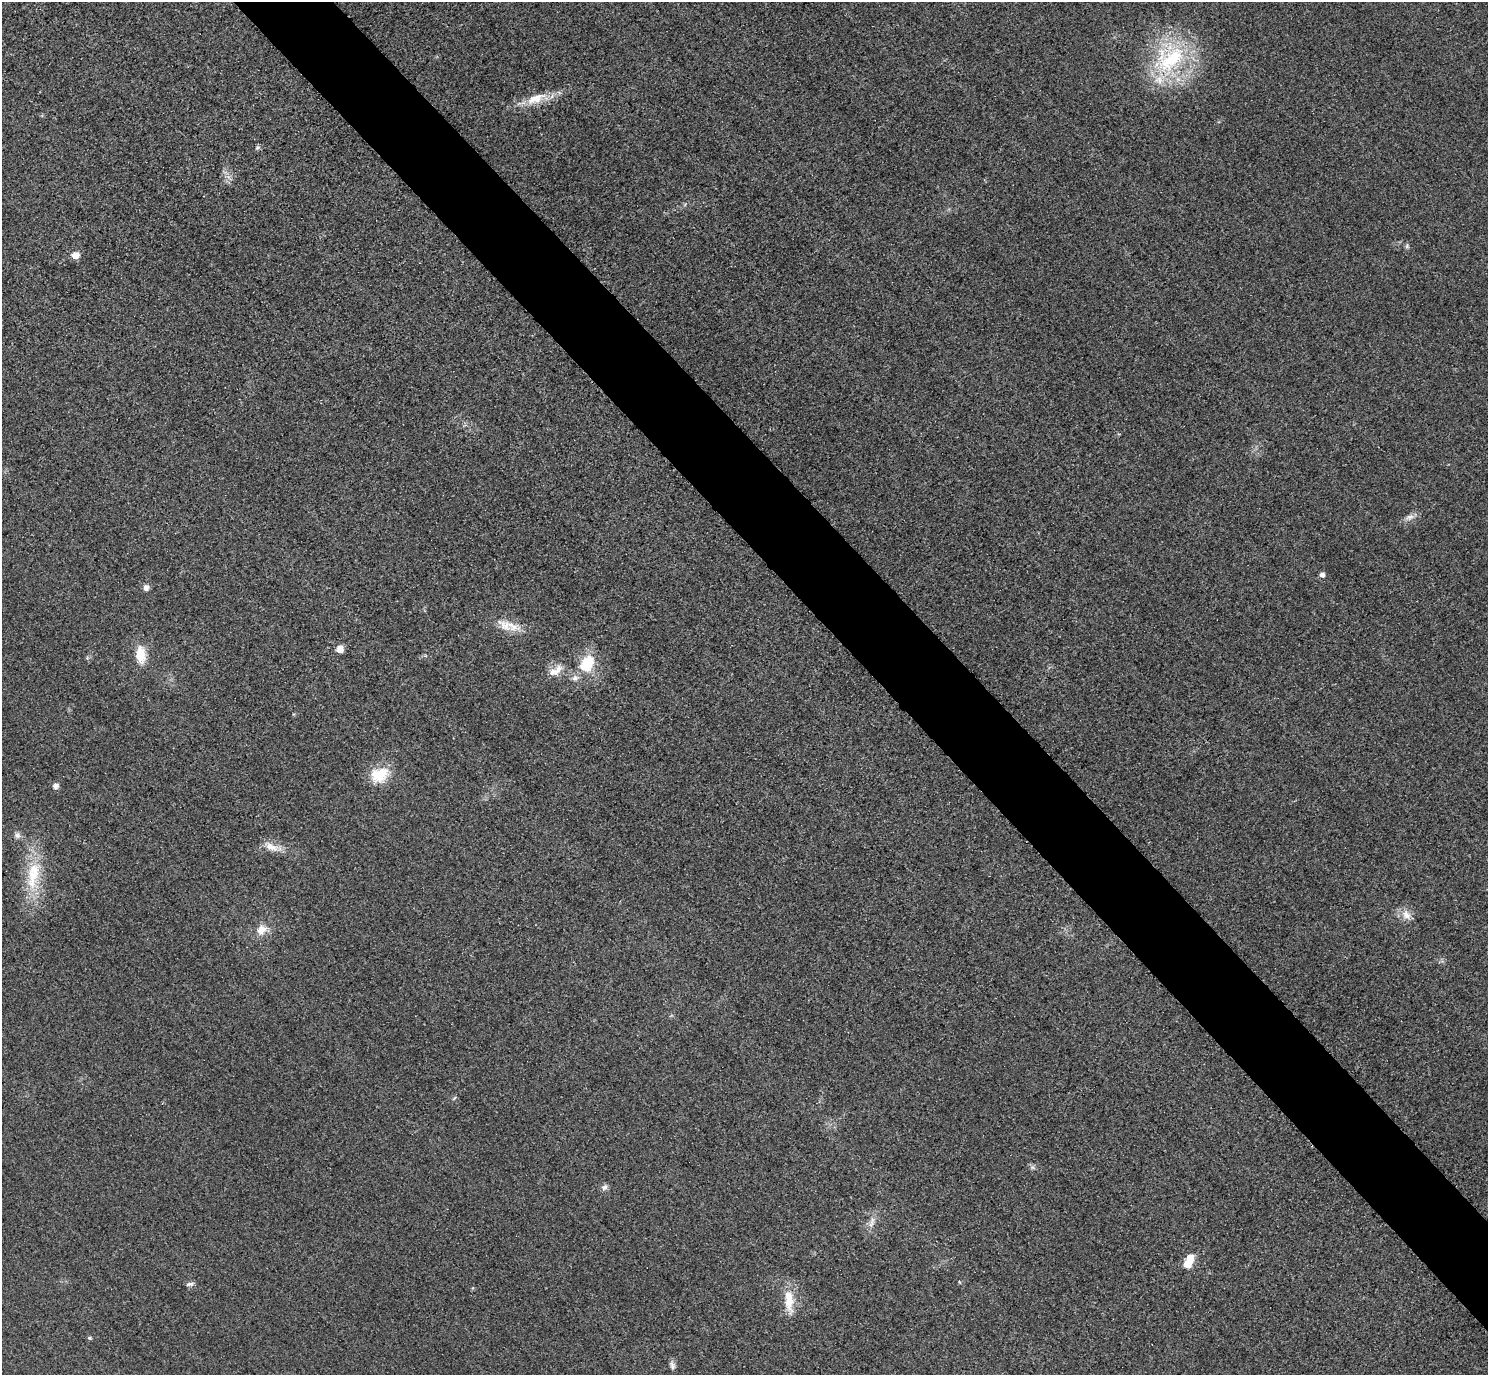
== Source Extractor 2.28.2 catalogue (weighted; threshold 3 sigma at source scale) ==
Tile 6 of 4 x 4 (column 2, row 2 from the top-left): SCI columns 1518-3003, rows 2931-4303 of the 6005 x 6003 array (HDU 1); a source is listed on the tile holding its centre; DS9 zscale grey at full resolution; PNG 1490 x 1377 px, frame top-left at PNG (2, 2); no overlay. Shown black and unused: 6% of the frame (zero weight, under 3 of 4 exposures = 3% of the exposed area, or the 3 px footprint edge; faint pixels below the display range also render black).
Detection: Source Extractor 2.28.2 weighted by HDU 2 'WHT'; one run over the whole footprint, this tile lists its part. Background 0.0513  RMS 0.016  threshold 0.0718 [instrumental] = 3 sigma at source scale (4.5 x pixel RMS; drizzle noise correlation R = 1.50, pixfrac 1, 0.05/0.05 arcsec/px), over >= 5 px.
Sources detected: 33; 1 inside a brighter object's white glare — not listed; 2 inside a brighter listed object's ellipse — not listed separately; the other 30 listed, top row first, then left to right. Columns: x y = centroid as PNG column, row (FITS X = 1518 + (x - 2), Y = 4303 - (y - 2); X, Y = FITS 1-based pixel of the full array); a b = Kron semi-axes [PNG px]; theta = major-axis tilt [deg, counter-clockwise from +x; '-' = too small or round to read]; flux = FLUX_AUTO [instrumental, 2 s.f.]
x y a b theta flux
1169 59 55 39 48 180
536 99 35 13 17 38
257 147 7 6 - 3.5
1407 246 7 6 - 3.1
75 255 5 5 - 25
1410 517 15 7 19 9.8
1322 574 5 5 - 7.4
146 588 9 7 -83 6.7
506 625 34 13 -16 31
340 649 5 5 - 28
141 655 23 12 -85 33
587 663 21 15 61 56
557 670 21 9 55 16
379 775 24 18 23 45
55 786 7 6 - 7.4
17 835 9 8 - 6.6
272 847 26 10 -17 21
32 877 44 18 77 77
1406 915 15 10 -60 16
261 930 16 12 44 20
454 1098 6 4 45 2.2
1033 1168 7 4 -19 3.2
604 1187 9 8 - 6
872 1220 11 7 75 8.9
1187 1264 5 5 - 36
959 1282 5 3 - 1.5
190 1284 11 5 8 4.4
789 1301 35 12 -85 36
89 1338 6 4 -21 2.1
672 1365 12 6 -74 6